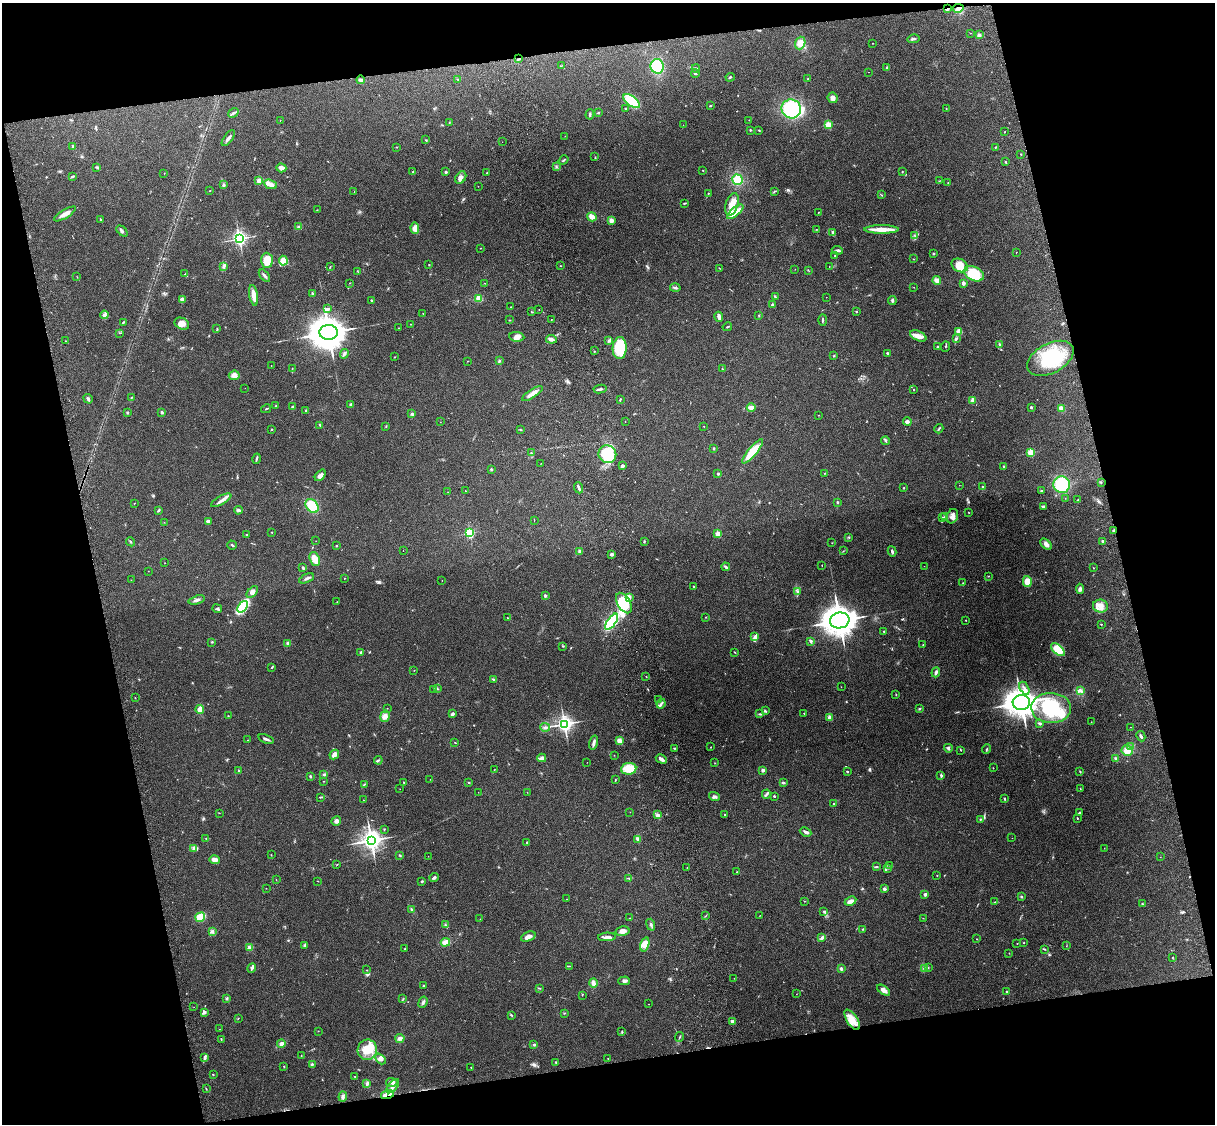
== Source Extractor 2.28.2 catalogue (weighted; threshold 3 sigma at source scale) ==
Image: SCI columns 119-4968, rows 164-4650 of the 5089 x 4927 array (HDU 1 of 3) = the unmasked area's bounding box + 8 px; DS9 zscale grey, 4 x 4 block average (1 PNG px = mean of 4 x 4 image px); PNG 1217 x 1126 px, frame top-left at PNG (2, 3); each listed source drawn as its Kron ellipse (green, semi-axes under 4 px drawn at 4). Shown black and unused: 25% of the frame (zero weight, under 3 of 4 exposures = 6% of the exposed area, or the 3 px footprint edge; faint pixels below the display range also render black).
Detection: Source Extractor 2.28.2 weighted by HDU 2 'WHT'. Background 0.277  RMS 0.0092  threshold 0.0412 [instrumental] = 3 sigma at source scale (4.5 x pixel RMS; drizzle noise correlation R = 1.50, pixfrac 1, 0.05/0.05 arcsec/px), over >= 5 px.
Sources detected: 529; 2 too faint to see at this stretch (4 x 4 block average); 3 inside a brighter object's white glare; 4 cosmic-ray / hot-pixel residue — neither listed nor drawn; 4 coinciding with a brighter row at this scale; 18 inside a brighter listed object's ellipse — not listed separately; the other 498 listed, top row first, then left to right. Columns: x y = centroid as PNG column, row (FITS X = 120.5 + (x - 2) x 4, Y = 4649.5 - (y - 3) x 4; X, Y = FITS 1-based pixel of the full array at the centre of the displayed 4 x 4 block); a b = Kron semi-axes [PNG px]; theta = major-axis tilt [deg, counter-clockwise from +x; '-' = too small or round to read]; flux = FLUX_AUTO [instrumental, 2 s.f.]
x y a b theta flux
958 8 5 4 - 21
947 9 3 2 - 8.7
970 33 2 2 - 1.3
979 35 3 3 - 13
913 39 6 2 13 8.6
800 43 6 5 - 46
873 43 2 2 - 1.6
519 59 4 2 - 5.1
561 66 2 2 - 2.1
657 66 7 6 - 200
886 68 3 2 - 8
696 69 4 3 - 7.7
869 72 2 2 - 1.5
695 73 4 2 - 4
730 77 4 2 - 4.8
808 79 2 2 - 3.1
361 80 4 2 - 17
458 80 3 2 - 4.2
833 98 5 5 - 21
631 101 9 5 -39 180
710 105 2 2 - 2.7
625 108 2 2 - 2.8
946 108 2 2 - 1.8
791 109 10 9 - 400
233 113 5 2 - 10
598 113 2 2 - 4.6
590 114 5 2 - 8
280 120 2 2 - 1.2
749 120 2 2 - 1.3
449 123 2 2 - 2.2
683 125 2 2 - 1.5
828 125 2 2 - 280
750 130 2 2 - 4.9
759 130 2 2 - 3.1
1005 132 3 2 - 2.2
565 136 2 2 - 1.3
228 138 9 2 53 20
426 140 2 2 - 3.2
502 142 2 2 - 1.2
73 146 4 3 - 7.4
396 147 2 2 - 2.1
996 147 3 2 - 3.3
1021 154 2 2 - 2.6
595 157 2 2 - 2.1
563 160 5 2 - 6.5
1005 162 3 2 - 4.9
97 167 3 2 - 4.2
556 167 3 2 - 3.9
281 168 5 3 - 34
703 170 2 2 - 3.3
413 172 2 2 - 2.9
446 172 3 3 - 5.9
902 172 2 2 - 2.8
164 173 2 2 - 1.4
486 173 2 2 - 2.3
73 176 4 2 - 6.1
461 178 7 5 57 21
259 180 3 3 - 20
737 180 5 5 - 98
939 181 2 2 - 2.6
948 183 3 2 - 2.4
270 184 7 4 -22 30
224 185 3 2 - 11
478 186 2 2 - 1.5
210 190 2 2 - 2
774 191 2 2 - 2.6
354 192 2 2 - 1.6
709 193 2 2 - 2.3
881 195 2 2 - 2.4
684 203 4 2 - 4.5
732 204 11 6 72 55
317 210 2 2 - 1.9
735 212 10 3 40 75
818 212 2 2 - 1.9
65 214 12 3 31 31
592 217 5 3 - 32
100 220 3 2 - 4.6
611 220 3 3 - 24
299 226 3 3 - 7.4
415 228 6 3 -86 31
816 229 2 2 - 1.6
881 229 17 3 0 87
122 231 6 3 -46 13
833 232 3 2 - 10
914 235 2 2 - 1.8
239 239 3 2 - 1200
480 248 2 2 - 2.6
837 250 5 2 - 9.4
1016 252 2 2 - 1.4
933 254 2 2 - 5.2
835 255 2 2 - 2.1
913 259 2 2 - 2.2
267 260 7 6 - 75
283 261 5 4 - 62
429 264 3 2 - 2.1
960 265 8 6 -28 73
224 266 4 2 - 9.4
561 266 2 2 - 2.3
829 266 2 2 - 2.2
330 267 3 2 - 2.7
719 268 2 2 - 2
795 269 2 2 - 1.4
808 270 2 2 - 2.1
357 271 2 2 - 1.5
185 274 3 2 - 5.6
974 274 10 6 -25 160
264 276 7 2 -48 11
77 277 2 2 - 1.7
937 280 4 3 - 32
350 283 2 2 - 2.6
485 283 2 2 - 1.4
963 283 2 2 - 72
914 287 2 2 - 1.4
675 288 5 2 - 7
312 293 2 2 - 5
254 295 10 4 -80 54
775 297 4 2 - 6.1
826 297 2 2 - 0.78
479 298 4 3 - 50
182 300 4 3 - 13
372 301 2 2 - 3.1
892 301 4 2 - 9.5
772 304 3 2 - 5.4
511 307 2 2 - 1.9
327 309 4 3 - 11
539 310 2 2 - 1.5
856 311 2 2 - 5.8
532 312 3 2 - 2.8
423 313 2 2 - 1.3
104 315 4 2 - 9.3
759 316 2 2 - 3.3
719 317 5 3 - 24
551 319 2 2 - 1.8
509 320 2 2 - 3.2
823 320 5 2 - 7.4
123 322 2 2 - 3.8
182 324 8 5 -26 33
411 324 2 2 - 1.9
727 327 5 2 - 4
398 328 2 2 - 1.7
217 329 3 2 - 3.3
328 332 9 7 2 11000
959 332 4 4 - 37
119 333 2 2 - 1.9
918 336 8 4 -24 32
517 337 8 4 -6 25
551 339 5 3 - 15
956 339 4 3 - 8.7
65 341 2 2 - 5.1
609 341 3 3 - 7.6
1000 345 3 2 - 4.4
937 347 2 2 - 6
946 347 5 2 - 4.2
620 348 11 7 88 250
595 351 2 2 - 1.6
887 353 3 2 - 7.3
344 354 5 3 - 13
833 356 2 2 - 1.9
395 357 2 2 - 2
1050 358 25 14 28 290
467 361 2 2 - 1.2
499 361 4 2 - 6.2
271 366 2 2 - 1.1
292 368 2 2 - 1.8
722 369 2 2 - 2.2
234 375 5 4 - 29
245 388 2 2 - 1.4
600 389 6 2 8 11
913 389 2 2 - 2.6
532 394 12 3 33 36
131 398 2 2 - 2.4
88 399 5 3 - 11
620 400 3 2 - 4.7
973 400 4 2 - 20
351 404 3 3 - 12
275 406 3 2 - 2.5
292 407 3 2 - 6.5
751 407 4 3 - 25
1031 407 3 2 - 6.9
1061 408 2 2 - 170
266 409 5 2 - 4.5
306 410 2 2 - 5.2
162 412 2 2 - 8.8
127 413 2 2 - 3.9
412 414 3 3 - 7.4
819 415 2 2 - 1.5
907 421 4 3 - 11
440 422 2 2 - 1.2
625 422 2 2 - 1.1
320 425 2 2 - 6.9
386 426 3 2 - 3.1
704 426 2 2 - 1.8
272 429 2 2 - 3.4
520 429 2 2 - 3.6
939 429 5 2 - 6.9
885 441 4 2 - 5.3
714 448 2 2 - 20
753 451 15 4 49 120
1031 452 2 2 - 290
532 453 2 2 - 2.2
607 454 9 8 - 310
256 459 5 2 - 8.1
541 464 2 2 - 1.1
622 466 2 2 - 22
1004 466 2 2 - 5.8
491 469 2 2 - 24
824 473 2 2 - 2.2
718 474 2 2 - 22
320 475 6 4 49 19
1101 482 2 2 - 3.1
959 485 2 2 - 1
1062 485 8 8 - 240
983 487 3 2 - 4.4
579 488 6 2 -68 13
904 488 3 2 - 2.6
466 491 2 2 - 3.3
1041 491 2 2 - 8.1
448 492 2 2 - 1
1065 498 2 2 - 1.2
221 500 11 3 30 25
1078 500 2 2 - 3.4
837 502 2 2 - 9
134 503 2 2 - 1.8
312 506 8 5 -51 130
1043 506 3 2 - 7.9
158 510 3 2 - 8.3
238 510 4 2 - 11
968 512 2 2 - 2
952 516 7 5 67 29
942 517 3 2 - 3.4
945 517 2 2 - 3.8
534 520 2 2 - 1.7
208 521 4 3 - 13
164 522 2 2 - 1.3
1113 530 2 2 - 4.9
272 532 2 2 - 2.9
470 533 2 2 - 550
718 534 2 2 - 190
246 535 2 2 - 4.3
849 537 3 2 - 3.6
316 541 2 2 - 0.97
1102 541 3 2 - 5.8
131 542 4 2 - 4.8
644 542 3 2 - 3.9
832 543 2 2 - 1.9
1046 544 7 4 -44 27
232 545 5 2 - 5.7
336 546 2 2 - 3.4
403 550 2 2 - 0.94
579 551 4 3 - 9.6
843 551 2 2 - 2.2
892 551 5 2 - 11
611 554 3 3 - 10
315 559 7 5 -69 44
165 563 2 2 - 1.4
822 565 2 2 - 1.9
924 566 2 2 - 0.79
303 567 4 2 - 6.9
726 567 4 2 - 8.8
1094 568 2 2 - 1.7
148 571 2 2 - 2.5
988 576 2 2 - 1.7
307 578 8 2 24 12
344 578 2 2 - 2.1
131 580 2 2 - 1.3
442 580 2 2 - 0.94
1027 581 5 4 - 57
963 583 2 2 - 2.7
694 586 2 2 - 4
1080 589 5 4 - 15
797 591 2 2 - 4.8
252 592 7 4 45 20
545 596 2 2 - 32
629 597 2 2 - 6
197 600 8 2 16 14
337 602 2 2 - 1.3
624 603 11 6 -58 170
1100 606 7 6 - 42
242 607 6 3 52 390
217 609 5 2 - 7.1
507 617 2 2 - 3.3
706 617 2 2 - 2.4
840 620 10 8 10 6700
966 620 2 2 - 2.6
612 622 9 4 54 410
1101 624 2 2 - 3
884 631 2 2 - 2.5
755 637 4 2 - 18
212 642 3 2 - 3.3
811 642 3 3 - 6.7
288 643 3 2 - 14
923 645 2 2 - 2.2
563 646 2 2 - 2.9
1058 650 8 4 -40 110
361 652 2 2 - 22
735 652 2 2 - 3.3
272 667 3 2 - 3.4
414 670 2 2 - 1.5
936 672 5 2 - 14
646 677 2 2 - 1.5
493 679 2 2 - 7.4
841 687 2 2 - 1.2
1024 688 7 2 -61 15
437 689 3 2 - 6.3
434 690 2 2 - 3.1
1081 691 2 2 - 4.5
896 695 2 2 - 3.2
135 698 2 2 - 2.2
658 700 2 2 - 2.6
1021 702 8 7 - 5100
661 704 5 2 - 11
387 708 2 2 - 3.2
1051 708 20 15 -2 270
200 709 4 3 - 41
920 709 3 2 - 4.3
765 711 3 2 - 5.2
804 713 2 2 - 6
452 714 3 3 - 13
760 714 3 2 - 4.8
228 716 2 2 - 1.5
385 716 6 5 - 26
830 717 2 2 - 110
1091 722 2 2 - 1.4
564 724 3 3 - 1800
1040 724 2 2 - 5.6
545 727 5 2 - 8.5
1130 727 2 2 - 1.1
1141 736 5 2 - 11
266 739 8 2 -19 14
248 740 2 2 - 1.5
619 740 4 3 - 28
455 743 3 2 - 2.4
594 743 7 3 73 18
1131 746 3 2 - 7.2
711 747 2 2 - 1.8
674 748 2 2 - 5.2
948 748 4 2 - 8.1
987 749 5 2 - 5.4
961 750 3 2 - 2.6
1127 750 5 5 - 60
334 754 5 3 - 34
614 755 2 2 - 1.2
542 758 4 3 - 17
661 759 6 3 -29 18
1116 759 3 2 - 12
378 760 4 2 - 5.1
587 762 2 2 - 0.97
715 763 2 2 - 2.1
993 768 2 2 - 3.9
629 769 8 6 5 99
238 770 3 2 - 3.5
494 770 2 2 - 1.9
763 770 2 2 - 52
847 771 2 2 - 5.9
1080 772 2 2 - 4
324 775 3 2 - 6.6
941 775 4 2 - 7.7
310 776 3 2 - 5.5
430 779 2 2 - 1.7
615 780 3 2 - 3.4
323 781 2 2 - 1.5
468 782 3 2 - 3.7
404 783 2 2 - 2.9
783 783 3 2 - 8.2
364 784 3 2 - 4.9
1080 788 2 2 - 2.2
400 789 2 2 - 0.9
478 792 2 2 - 0.81
527 793 2 2 - 0.78
766 794 4 2 - 7.3
714 796 5 3 - 13
774 796 2 2 - 6
320 797 3 2 - 5.2
1005 799 3 2 - 4.3
363 800 2 2 - 1.2
834 804 2 2 - 19
630 812 2 2 - 1.1
1079 812 2 2 - 5.9
219 813 2 2 - 1.6
658 815 3 3 - 11
725 815 2 2 - 8
1077 818 2 2 - 3.6
980 820 3 2 - 3.1
336 821 4 4 - 18
384 829 2 2 - 3.1
806 832 6 3 -25 15
206 838 2 2 - 1.8
1012 838 2 2 - 0.67
371 840 4 4 - 3100
638 840 3 2 - 6.7
527 842 2 2 - 14
194 848 3 2 - 8.5
1104 848 2 2 - 1.2
271 855 2 2 - 2.6
400 855 3 2 - 4.5
428 856 2 2 - 0.81
1160 857 2 2 - 1.4
215 860 5 3 - 34
337 864 2 2 - 2.6
889 865 2 2 - 2.7
876 866 3 2 - 3.2
687 867 2 2 - 1.2
888 868 2 2 - 2.8
737 872 2 2 - 3.7
937 875 2 2 - 2
434 878 4 2 - 10
629 878 3 2 - 4.2
276 880 2 2 - 1.7
318 881 2 2 - 1.7
422 881 2 2 - 5.3
266 888 2 2 - 1.3
884 889 3 2 - 14
925 894 2 2 - 23
1021 897 3 2 - 5.7
567 899 2 2 - 2.5
804 901 2 2 - 1.8
851 901 6 3 28 28
995 902 3 2 - 4.1
1142 904 3 2 - 3.7
412 910 3 2 - 12
823 911 2 2 - 2.4
760 915 2 2 - 1.6
705 916 2 2 - 1.8
200 917 5 4 - 110
630 918 2 2 - 1.7
923 918 2 2 - 1.2
480 919 2 2 - 1.1
446 925 2 2 - 3.2
651 925 6 2 -70 9.2
863 929 2 2 - 3.8
212 931 3 3 - 8.8
622 931 7 4 12 25
528 937 7 4 22 23
607 937 9 2 3 21
822 938 4 2 - 14
977 939 2 2 - 2.3
445 942 5 3 - 34
1017 943 2 2 - 2.9
1024 943 2 2 - 3.4
645 944 7 4 74 42
305 945 2 2 - 3.8
1066 946 2 2 - 1.8
249 948 4 3 - 9.7
405 949 2 2 - 3.2
1044 949 4 2 - 4.6
1009 953 2 2 - 1.7
1172 957 2 2 - 1.6
569 966 4 2 - 2.8
252 968 5 2 - 12
925 968 3 2 - 3.8
928 968 2 2 - 2.1
841 969 3 3 - 11
366 970 2 2 - 2.4
734 978 2 2 - 1.1
624 981 6 4 0 15
593 983 4 3 - 21
424 986 2 2 - 6
539 988 3 2 - 3.3
884 990 7 3 -35 26
1007 992 3 2 - 7.1
796 994 2 2 - 1.1
582 995 2 2 - 2
226 999 3 2 - 6.1
403 999 2 2 - 2.1
423 1002 6 3 68 11
648 1004 2 2 - 1.7
194 1007 2 2 - 0.99
204 1013 4 2 - 6.5
564 1013 2 2 - 3.3
511 1015 3 2 - 3.9
238 1018 3 2 - 1.9
852 1020 11 5 -57 76
733 1021 2 2 - 76
219 1029 2 2 - 1.1
318 1031 2 2 - 1.4
622 1032 2 2 - 3
680 1037 5 2 - 4.4
400 1038 4 3 - 19
221 1040 3 2 - 2.4
281 1044 4 3 - 16
534 1044 4 2 - 5.6
367 1050 10 9 - 89
301 1055 2 2 - 2.7
205 1058 4 2 - 9.1
608 1058 2 2 - 1.8
380 1059 6 3 -47 16
556 1062 2 2 - 4.3
312 1064 4 2 - 6.1
284 1066 2 2 - 2.8
471 1067 2 2 - 2.2
213 1075 2 2 - 2.6
354 1076 2 2 - 1.8
392 1082 6 3 -5 30
367 1083 3 2 - 13
393 1086 8 3 52 28
206 1089 2 2 - 2.2
387 1094 6 3 14 64
343 1097 5 3 - 12
Overlapping masked pixels (flux is a lower limit): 5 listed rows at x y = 958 8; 947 9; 519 59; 1113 530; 387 1094
Diffuse or blended objects may show on this block-average render without a row.